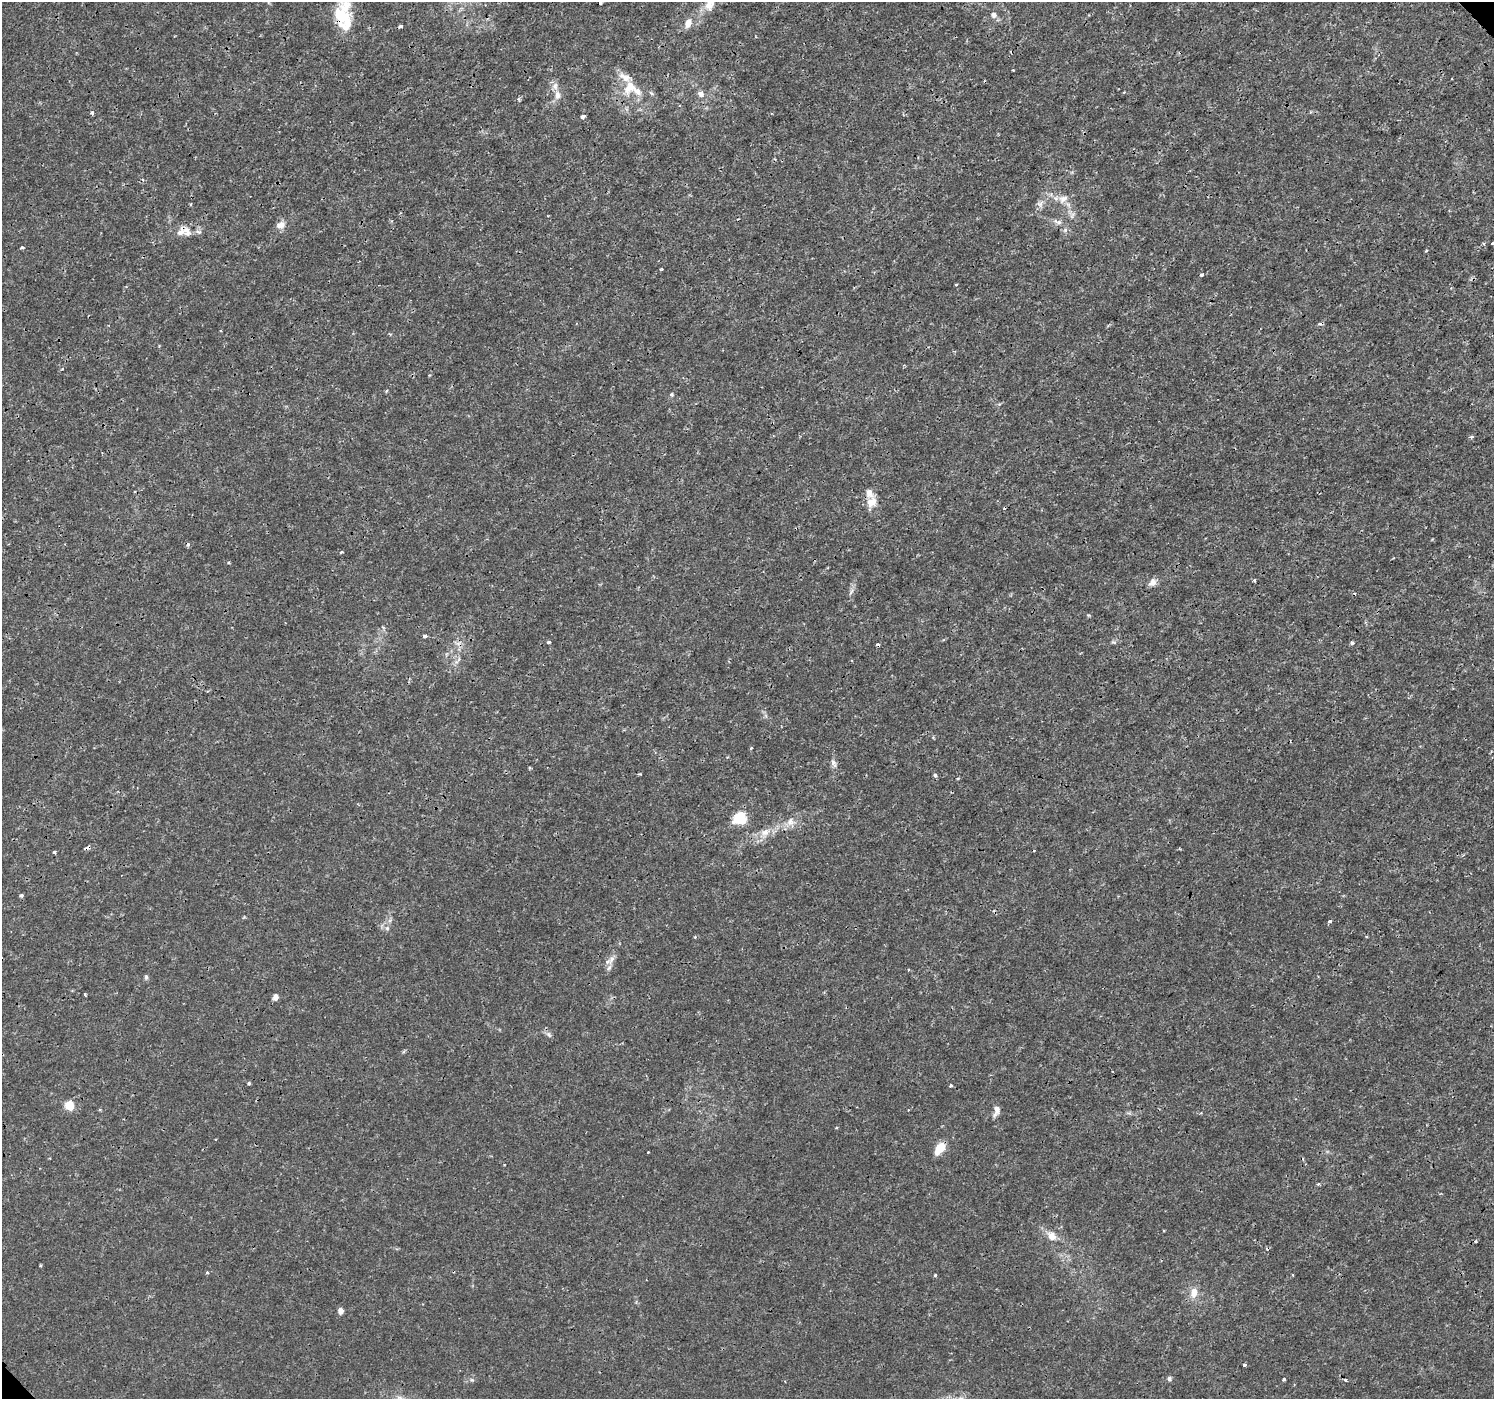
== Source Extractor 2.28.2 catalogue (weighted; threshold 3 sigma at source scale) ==
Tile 10 of 4 x 4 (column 2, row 3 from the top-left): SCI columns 1538-3029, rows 1585-2981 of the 6065 x 6025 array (HDU 1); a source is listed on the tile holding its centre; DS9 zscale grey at full resolution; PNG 1496 x 1401 px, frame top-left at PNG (2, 2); no overlay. Shown black and unused: <1% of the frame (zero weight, under 3 of 4 exposures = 5% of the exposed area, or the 3 px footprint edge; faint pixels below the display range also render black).
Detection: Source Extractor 2.28.2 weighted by HDU 2 'WHT'; one run over the whole footprint, this tile lists its part. Background 0.00125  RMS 8.2e-04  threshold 0.0037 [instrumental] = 3 sigma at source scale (4.5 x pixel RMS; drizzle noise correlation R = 1.50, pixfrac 1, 0.0396/0.0396 arcsec/px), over >= 5 px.
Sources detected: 84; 1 inside a brighter object's white glare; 11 cosmic-ray / hot-pixel residue — not listed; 5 inside a brighter listed object's ellipse — not listed separately; the other 67 listed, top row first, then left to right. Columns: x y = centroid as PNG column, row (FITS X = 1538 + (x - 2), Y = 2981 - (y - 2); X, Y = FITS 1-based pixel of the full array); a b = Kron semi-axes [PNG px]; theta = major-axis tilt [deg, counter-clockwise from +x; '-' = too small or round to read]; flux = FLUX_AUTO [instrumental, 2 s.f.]
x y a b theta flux
710 4 19 11 57 0.84
994 15 8 8 - 0.3
340 16 34 19 66 3
688 23 12 8 65 0.67
628 89 16 10 84 0.97
637 91 17 8 -34 0.81
651 93 6 4 -44 0.14
701 94 8 7 - 0.36
557 95 11 8 87 0.48
92 113 4 3 - 0.3
583 117 4 3 - 0.36
1063 199 11 10 - 0.62
1040 204 9 7 -2 0.32
548 216 3 2 - 0.068
1059 222 8 6 -18 0.26
281 225 12 9 13 0.54
181 231 25 12 -13 1.1
1492 243 3 3 - 0.29
22 247 5 3 - 0.098
1426 251 3 3 - 0.1
661 269 4 3 - 0.073
1201 275 3 3 - 0.32
956 285 4 2 - 0.074
386 391 4 3 - 0.14
672 394 5 4 - 0.11
872 502 15 11 41 0.86
341 552 4 3 - 0.11
1254 580 3 3 - 0.14
1153 582 10 8 57 0.47
425 636 4 3 - 0.35
549 642 4 3 - 0.18
1113 642 6 4 -32 0.11
1352 643 5 4 - 0.17
751 748 5 3 - 0.081
833 763 12 5 -63 0.29
639 774 4 3 - 0.093
935 775 6 4 -74 0.15
740 818 16 13 20 1.9
790 822 11 10 - 0.59
765 832 14 10 27 0.85
54 852 3 3 - 0.22
21 895 4 4 - 0.2
1330 921 3 3 - 0.2
387 928 6 5 - 0.17
608 962 12 7 19 0.4
146 977 6 5 - 0.15
85 994 3 2 - 0.094
275 997 7 6 - 0.35
548 1034 9 5 -50 0.24
249 1083 4 3 - 0.13
951 1086 3 3 - 0.2
69 1105 11 11 - 0.98
996 1110 13 6 71 0.5
940 1148 11 6 50 2
648 1152 3 3 - 0.082
1318 1184 4 4 - 0.1
1052 1236 11 9 -53 0.7
41 1266 4 3 - 0.087
207 1272 3 3 - 0.16
935 1275 3 3 - 0.15
1194 1292 13 9 80 0.76
340 1311 7 5 -75 0.38
1244 1365 3 3 - 0.17
1169 1379 6 6 - 0.17
1284 1379 3 3 - 0.22
1345 1380 4 3 - 0.13
399 1398 8 5 11 0.25
Overlapping masked pixels (flux is a lower limit): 3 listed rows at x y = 340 16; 1059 222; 181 231
Isophote crosses this tile's border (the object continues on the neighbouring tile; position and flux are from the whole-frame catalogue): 3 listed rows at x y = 710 4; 1492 243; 399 1398